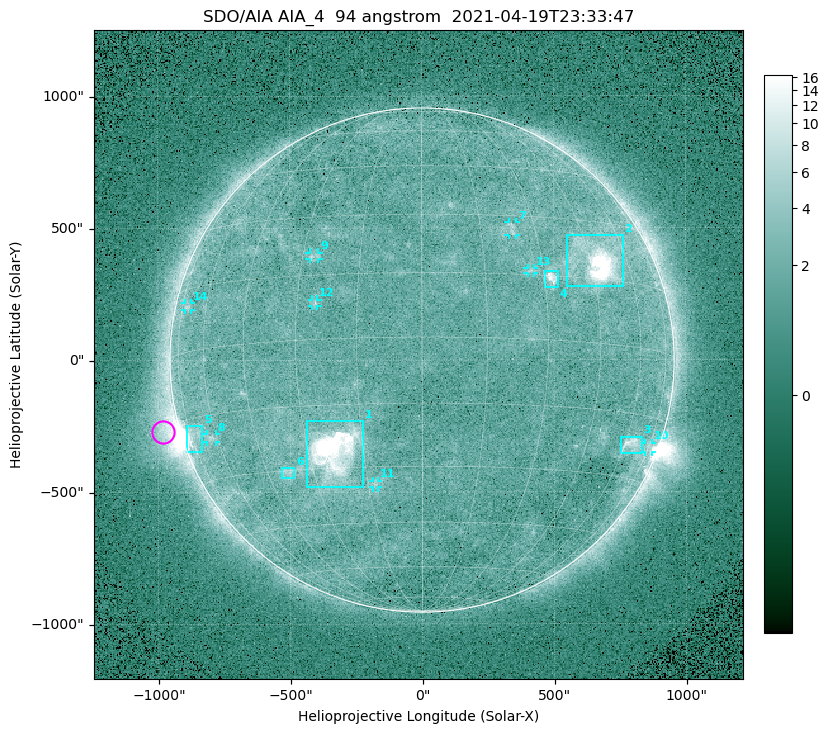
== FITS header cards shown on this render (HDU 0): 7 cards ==
TELESCOP= 'SDO/AIA '
INSTRUME= 'AIA_4   '
WAVELNTH=                   94
WAVEUNIT= 'angstrom'
DATE-OBS= '2021-04-19T23:33:47.12'
CTYPE1  = 'HPLN-TAN'
CTYPE2  = 'HPLT-TAN'

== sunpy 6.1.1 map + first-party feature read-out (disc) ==
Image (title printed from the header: SDO/AIA AIA_4  94 angstrom  2021-04-19T23:33:47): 512 x 512 px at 4.8 arcsec/px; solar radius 955 arcsec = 199 px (full disc in frame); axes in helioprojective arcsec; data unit not stated in the header (colour bar unlabelled)
Orientation: roll -0.138 deg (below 1 deg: not rotated)
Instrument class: DISC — disc imager (sunpy class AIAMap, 94 A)
Bright regions (active regions / flare kernels): reference = the median radial profile (limb darkening/brightening removed); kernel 5 px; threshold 5 sigma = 2.46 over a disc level ~1.75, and >= 1.15x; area >= 9 px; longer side >= 5 px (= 24 arcsec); searched inside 0.97 R_sun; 14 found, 14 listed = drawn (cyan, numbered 1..; 8 of them under ~33 arcsec drawn as corner ticks so the feature stays visible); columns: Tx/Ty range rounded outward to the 10 arcsec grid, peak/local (2 s.f.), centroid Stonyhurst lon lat
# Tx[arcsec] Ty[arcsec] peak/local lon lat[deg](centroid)
1 -440..-220 -480..-230 282 -23 -26
2 550..760 280..470 39 +47 +19
3 750..830 -360..-290 4.8 +63 -22
4 460..520 270..340 6.7 +32 +14
5 -900..-830 -350..-250 6 -73 -19
6 -540..-480 -450..-410 2.9 -38 -31
7 330..360 470..520 2.9 +24 +26
8 -820..-780 -310..-280 3.1 -63 -20
9 -430..-390 380..410 3 -27 +20
10 840..870 -350..-310 3 +75 -22
11 -190..-170 -480..-450 2.9 -13 -34
12 -420..-390 200..230 2.8 -25 +8
13 400..430 330..350 2.7 +27 +16
14 -900..-870 190..220 2.4 -71 +11
Off-limb structures (1.02-1.3 R_sun): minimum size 50 px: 7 found; the strongest spans PA ~90..115 deg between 1.02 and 1.22 R_sun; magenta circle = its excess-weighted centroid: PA ~105 deg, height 1.07 R_sun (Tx ~-980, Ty ~-270 arcsec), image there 4.7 x the reference